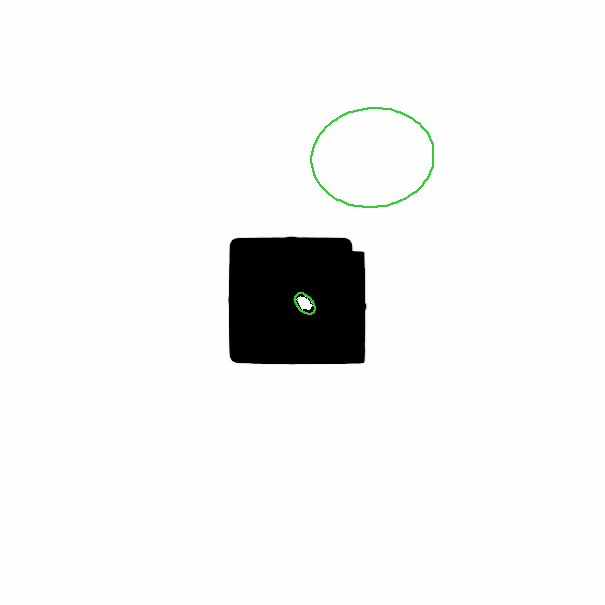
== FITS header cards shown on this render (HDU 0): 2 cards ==
NAXIS1  =                  601
NAXIS2  =                  601

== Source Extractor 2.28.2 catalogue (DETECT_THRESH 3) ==
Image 601 x 601 px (HDU 0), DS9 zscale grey, 1 PNG px = 1 image px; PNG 605 x 605 px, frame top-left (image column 1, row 601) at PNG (0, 0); each listed source drawn as its Kron ellipse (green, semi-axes under 4 px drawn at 4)
Background 0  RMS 3.6e-40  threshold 1.08e-39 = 3 sigma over >= 5 px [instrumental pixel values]
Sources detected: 12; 10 with non-positive FLUX_AUTO (blend fragments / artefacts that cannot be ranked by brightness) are neither listed nor drawn; the other 2 listed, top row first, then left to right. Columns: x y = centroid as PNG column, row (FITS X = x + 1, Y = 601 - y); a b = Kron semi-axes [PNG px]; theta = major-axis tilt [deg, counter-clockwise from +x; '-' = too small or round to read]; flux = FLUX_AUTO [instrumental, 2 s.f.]
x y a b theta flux
371 156 61 49 6 1.5e-10
303 302 12 8 -46 3.6e+00
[10 non-positive-flux detections neither listed nor drawn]